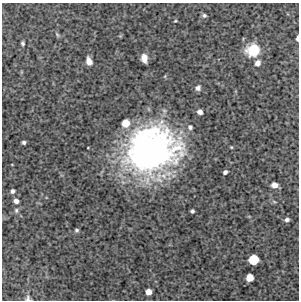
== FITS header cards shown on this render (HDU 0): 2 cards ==
NAXIS1  =                  297 /FITS: X Dimension
NAXIS2  =                  298 /FITS: Y Dimension

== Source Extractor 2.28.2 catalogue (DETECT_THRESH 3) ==
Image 297 x 298 px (HDU 0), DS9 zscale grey, 1 PNG px = 1 image px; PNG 301 x 302 px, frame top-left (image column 1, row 298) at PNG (2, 3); no overlay
Background 4440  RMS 300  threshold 893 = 3 sigma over >= 5 px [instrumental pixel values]
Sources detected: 27; all 27 listed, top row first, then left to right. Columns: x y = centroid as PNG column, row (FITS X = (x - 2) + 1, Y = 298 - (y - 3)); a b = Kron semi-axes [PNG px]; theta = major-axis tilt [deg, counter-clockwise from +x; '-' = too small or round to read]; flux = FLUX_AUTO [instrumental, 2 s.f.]
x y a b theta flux
204 15 5 5 - 4.2e+04
175 21 3 2 - 1.9e+04
57 34 8 4 -63 3.0e+04
297 38 6 3 86 5.9e+04
23 43 4 3 - 3.5e+04
253 50 13 11 28 6.2e+05
144 58 8 5 -80 1.4e+05
89 61 7 5 -71 1.4e+05
257 63 7 6 - 9.2e+04
198 88 7 6 - 6.5e+04
200 112 5 5 - 8.8e+04
125 123 7 7 - 2.7e+05
190 127 6 6 - 5.1e+04
24 142 4 3 - 4.6e+04
151 150 44 39 27 7.5e+06
225 172 4 4 - 5.4e+04
274 185 7 5 -6 9.5e+04
12 191 5 5 - 5.3e+04
16 201 5 4 - 8.3e+04
16 210 7 5 -78 4.4e+04
192 211 4 4 - 4.0e+04
287 220 6 4 15 5.6e+04
77 230 4 4 - 3.2e+04
253 260 7 7 - 5.3e+05
249 278 6 6 - 2.3e+05
148 292 5 5 - 1.4e+05
28 298 7 6 - 5.1e+04
At the frame edge (FLAGS 8, measured only in part): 2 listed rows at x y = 297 38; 28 298